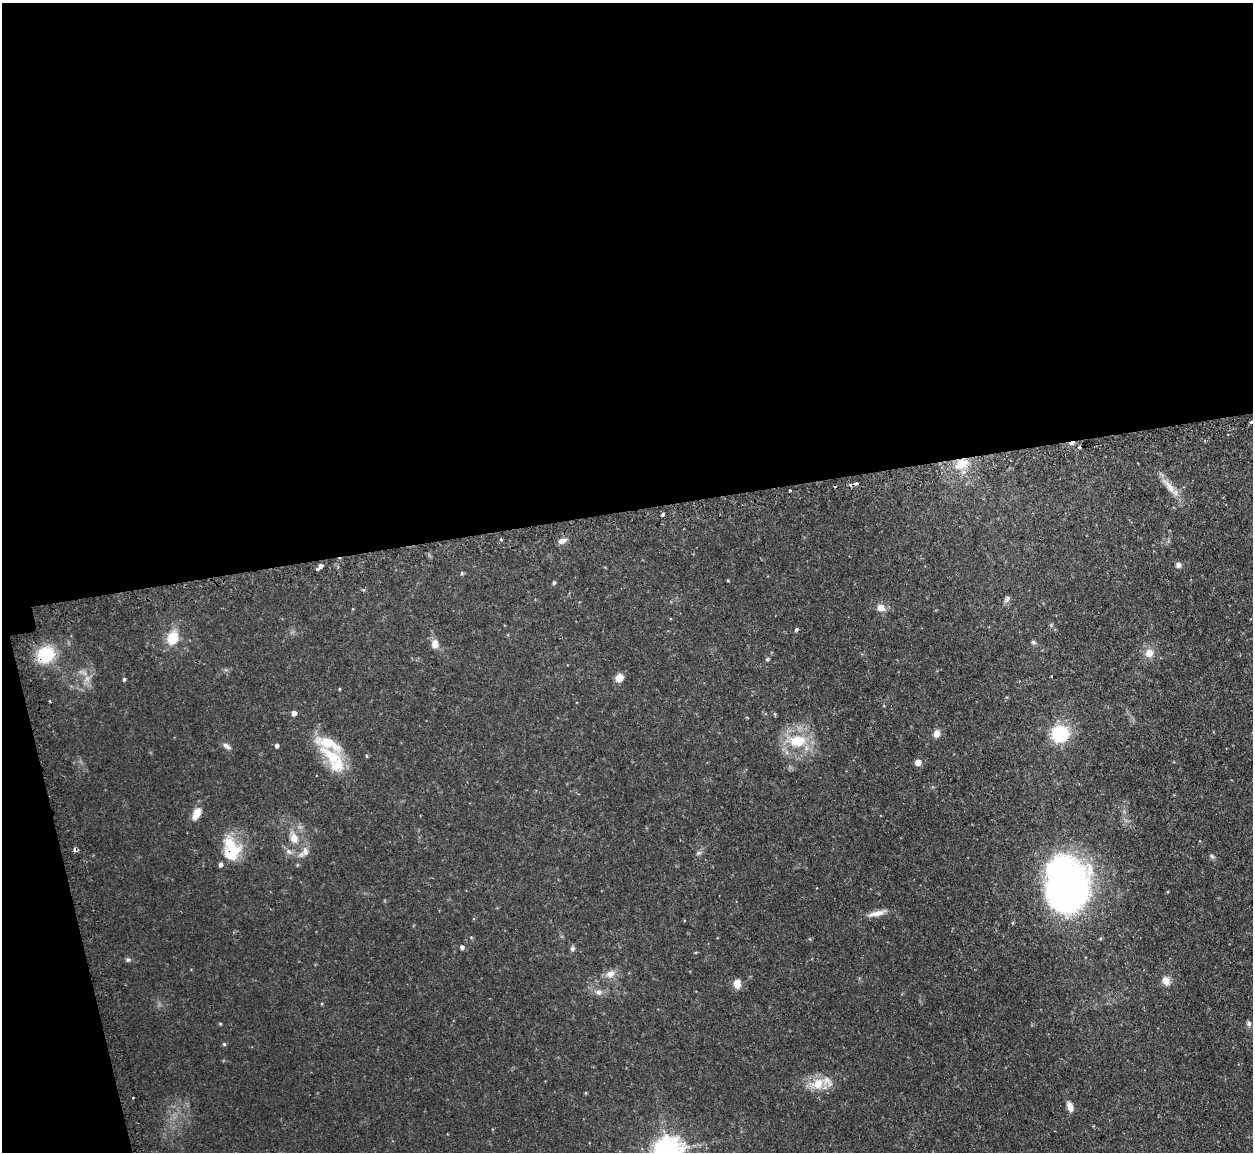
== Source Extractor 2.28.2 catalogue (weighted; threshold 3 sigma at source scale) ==
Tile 1 of 4 x 4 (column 1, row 1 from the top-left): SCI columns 35-1285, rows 3612-4761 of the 5072 x 5047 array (HDU 1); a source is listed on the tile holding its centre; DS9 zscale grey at full resolution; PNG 1255 x 1154 px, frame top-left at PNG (2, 3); no overlay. Shown black and unused: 47% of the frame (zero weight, under 2 of 3 exposures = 4% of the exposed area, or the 3 px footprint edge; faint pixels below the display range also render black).
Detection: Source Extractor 2.28.2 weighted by HDU 2 'WHT'; one run over the whole footprint, this tile lists its part. Background 0.0595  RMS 0.0067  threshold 0.0302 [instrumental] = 3 sigma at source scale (4.5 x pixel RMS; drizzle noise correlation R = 1.50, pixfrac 1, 0.05/0.05 arcsec/px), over >= 5 px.
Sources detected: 72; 1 inside a brighter object's white glare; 5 cosmic-ray / hot-pixel residue — not listed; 4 inside a brighter listed object's ellipse — not listed separately; the other 62 listed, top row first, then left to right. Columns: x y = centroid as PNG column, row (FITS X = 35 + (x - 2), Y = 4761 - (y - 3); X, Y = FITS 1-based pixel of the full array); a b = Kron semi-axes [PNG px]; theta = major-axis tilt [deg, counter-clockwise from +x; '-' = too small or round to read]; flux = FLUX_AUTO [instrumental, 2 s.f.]
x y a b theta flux
1251 422 3 3 - 1.4
1080 447 3 3 - 4.7
961 464 19 12 37 12
856 483 5 3 - 3
1169 486 28 8 -55 8
790 491 3 3 - 1.9
562 541 10 6 18 3.2
1178 565 7 6 - 2.3
320 566 4 3 - 1.6
317 569 4 3 - 3.4
462 573 5 4 - 0.84
554 583 6 4 67 0.92
1007 599 10 6 62 1.8
881 608 10 8 -20 4.8
796 629 4 4 - 1.2
173 638 13 10 69 16
1033 642 7 5 -17 1.3
435 644 10 9 - 4.8
1149 653 10 9 - 6.1
46 654 14 12 37 35
767 659 5 4 - 1
1052 676 4 2 - 0.6
87 678 7 5 45 2.3
619 678 9 8 - 5.4
124 679 4 4 - 1.1
339 689 3 3 - 0.55
50 701 3 2 - 0.64
294 713 5 5 - 2.7
937 734 8 6 68 4.3
1060 734 15 14 - 37
797 741 21 14 6 22
277 745 4 4 - 1.7
227 746 11 6 -34 2.4
331 756 40 16 -39 24
918 762 5 5 - 6.3
197 813 14 7 63 8
294 838 15 11 -67 7.6
232 847 31 19 -55 22
289 851 9 7 -45 2.8
305 851 14 9 -87 4.7
698 853 8 5 27 1.5
1212 856 7 5 -19 1.4
220 865 5 4 - 1.8
1066 891 47 36 88 310
877 913 25 7 14 5.7
471 937 4 4 - 0.55
810 939 5 3 - 0.52
462 947 4 4 - 2
572 949 6 6 - 1.6
128 960 6 5 - 1.2
610 974 13 9 38 5.2
1166 981 11 9 -70 5.1
737 983 10 8 86 5.7
599 992 9 7 0 2.8
1249 1023 7 6 - 1.6
220 1024 4 4 - 0.67
224 1044 4 4 - 0.83
818 1083 16 14 68 12
586 1093 5 3 - 0.56
133 1098 3 2 - 0.86
1070 1107 11 6 -74 4.8
668 1151 9 8 - 800
Overlapping masked pixels (flux is a lower limit): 4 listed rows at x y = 961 464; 856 483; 46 654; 232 847
Isophote crosses this tile's border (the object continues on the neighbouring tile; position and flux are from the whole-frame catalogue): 1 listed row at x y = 668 1151